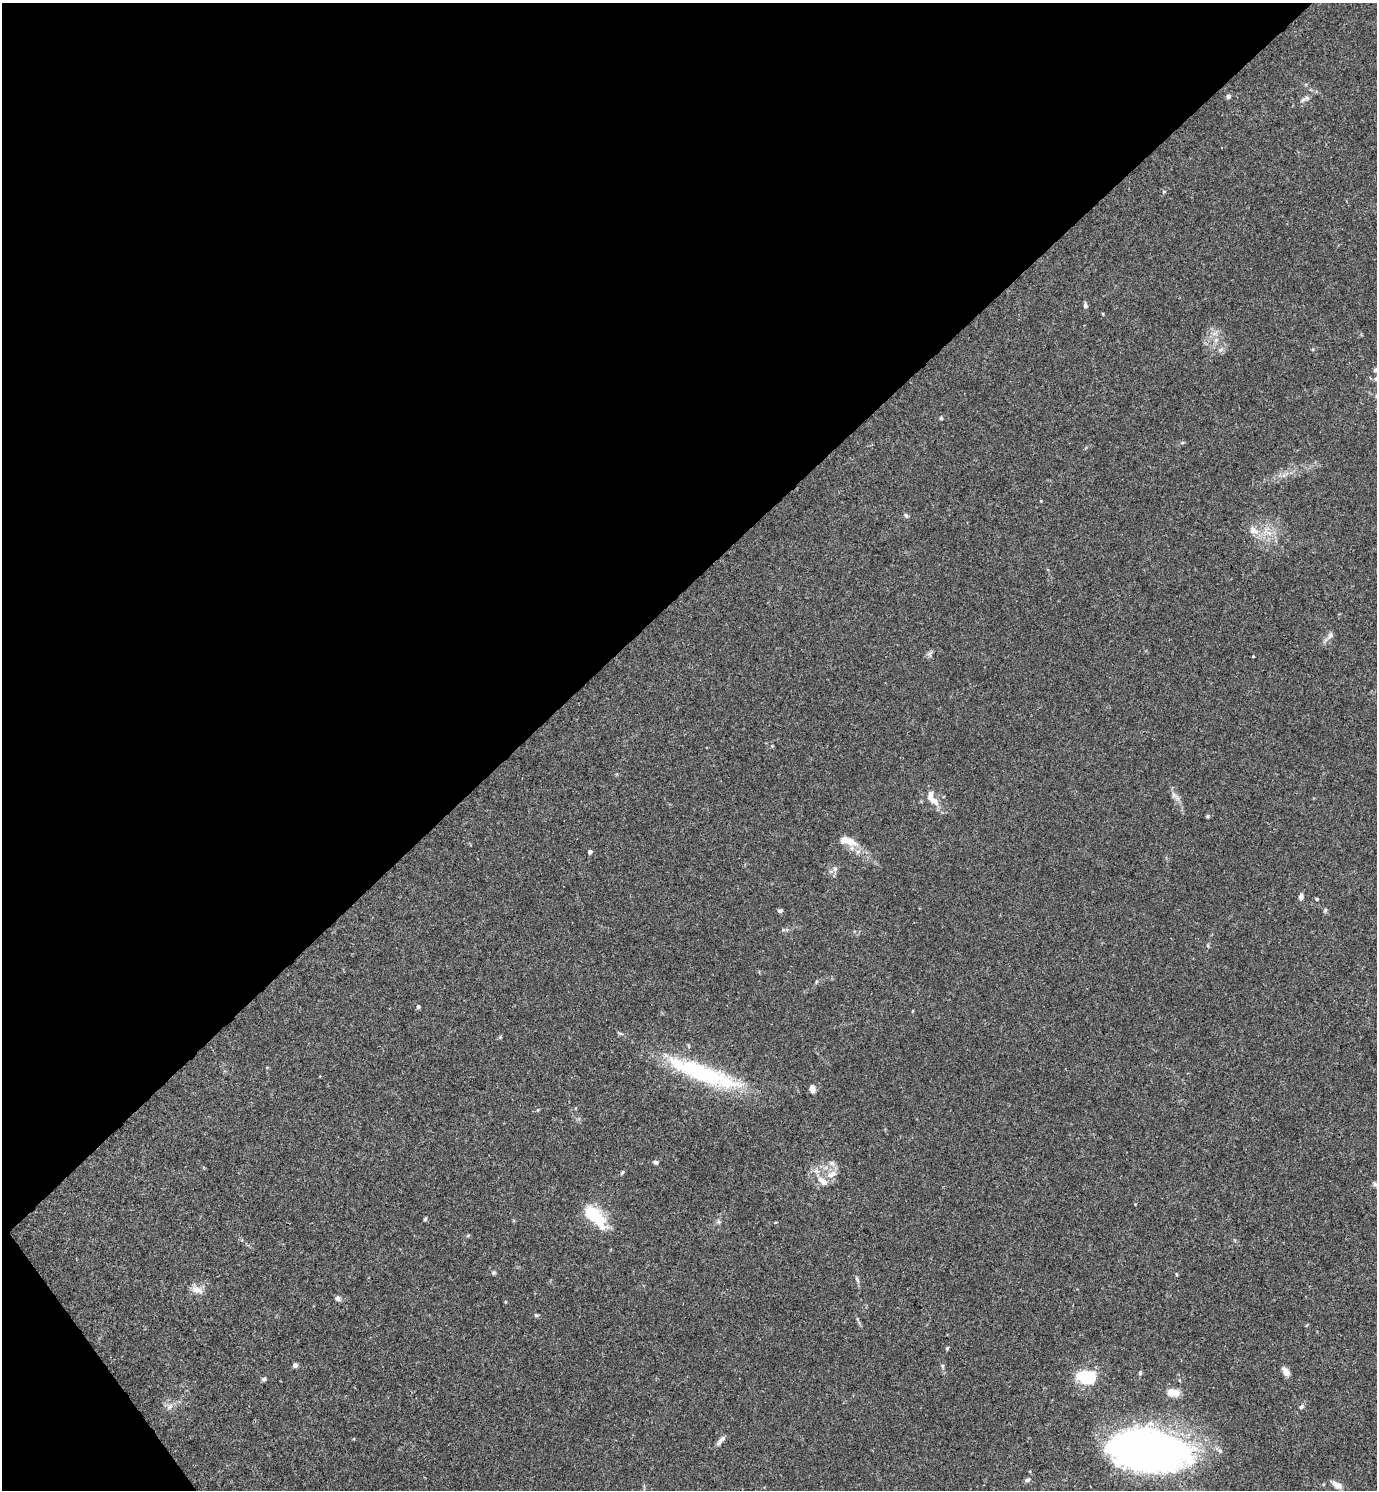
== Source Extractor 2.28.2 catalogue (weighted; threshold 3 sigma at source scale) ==
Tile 5 of 4 x 4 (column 1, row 2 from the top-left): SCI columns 300-1674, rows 2980-4467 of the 5958 x 5961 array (HDU 1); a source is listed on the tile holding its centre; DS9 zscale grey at full resolution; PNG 1379 x 1492 px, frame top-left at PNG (2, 3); no overlay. Shown black and unused: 41% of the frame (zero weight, under 3 of 4 exposures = <1% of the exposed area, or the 3 px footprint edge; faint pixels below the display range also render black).
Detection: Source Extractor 2.28.2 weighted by HDU 2 'WHT'; one run over the whole footprint, this tile lists its part. Background 0.016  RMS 0.0021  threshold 0.00952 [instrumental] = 3 sigma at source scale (4.5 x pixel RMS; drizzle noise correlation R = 1.50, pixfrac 1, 0.05/0.05 arcsec/px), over >= 5 px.
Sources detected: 63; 3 inside a brighter object's white glare — not listed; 3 inside a brighter listed object's ellipse — not listed separately; the other 57 listed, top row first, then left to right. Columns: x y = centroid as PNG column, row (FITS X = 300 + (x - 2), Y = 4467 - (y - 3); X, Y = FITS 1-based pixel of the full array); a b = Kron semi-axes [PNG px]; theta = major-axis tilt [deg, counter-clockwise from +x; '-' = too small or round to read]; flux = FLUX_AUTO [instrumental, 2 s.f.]
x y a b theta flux
1228 96 4 4 - 0.94
1307 98 8 6 -18 0.59
1164 192 5 4 - 0.21
1085 305 8 5 90 0.49
1216 340 7 6 - 0.66
1220 350 8 5 31 0.54
941 418 5 4 - 0.27
1041 501 4 3 - 0.17
906 515 7 5 -50 0.4
1253 530 12 10 -31 1.8
1330 636 11 7 61 0.84
930 654 9 6 45 0.53
1253 656 3 2 - 0.16
1174 795 9 6 -79 0.86
932 799 23 9 -57 2.6
1208 816 4 4 - 0.32
850 841 23 11 -29 2.8
590 852 4 4 - 0.59
835 868 7 5 -68 0.54
1301 897 7 5 86 0.78
1317 899 4 3 - 0.22
1325 910 6 4 61 0.3
780 911 6 5 - 0.42
787 930 6 4 -46 0.32
816 982 6 4 72 0.25
418 1007 5 4 - 0.46
702 1073 79 22 -21 21
812 1089 10 6 -79 1
656 1162 6 5 - 0.43
832 1163 9 5 -19 0.67
622 1173 6 4 61 0.31
832 1174 15 7 22 1.6
823 1181 14 8 -39 1.8
1375 1184 7 5 -49 0.42
592 1213 9 7 -25 12
425 1219 5 5 - 0.27
468 1235 6 4 20 0.23
494 1272 5 5 - 0.35
857 1279 8 5 -64 0.45
197 1290 13 7 -25 1.9
338 1298 7 6 - 0.59
505 1302 5 3 - 0.17
536 1315 5 5 - 0.31
947 1348 5 4 - 0.26
295 1365 4 4 - 1.6
942 1366 6 4 -62 0.32
1286 1372 10 6 -60 1.4
1140 1373 6 4 89 0.32
264 1379 6 5 - 0.42
1088 1379 16 9 4 8.4
1172 1392 14 8 -12 2.7
170 1407 11 5 45 0.73
1301 1407 7 5 56 0.45
721 1440 16 5 48 0.92
1150 1448 65 35 -8 140
1027 1480 8 5 27 0.52
1337 1485 12 7 -28 1.5